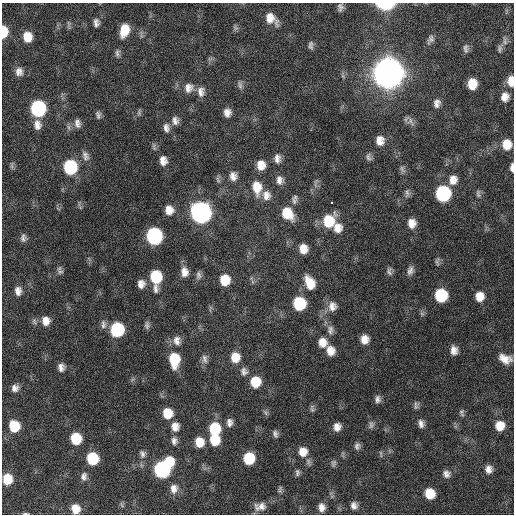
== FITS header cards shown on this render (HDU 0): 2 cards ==
NAXIS1  =                  512 / Axis length
NAXIS2  =                  512 / Axis length

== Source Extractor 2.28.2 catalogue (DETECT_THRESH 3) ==
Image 512 x 512 px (HDU 0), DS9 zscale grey, 1 PNG px = 1 image px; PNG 516 x 516 px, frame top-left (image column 1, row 512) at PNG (2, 3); no overlay
Background 122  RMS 12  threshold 35.8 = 3 sigma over >= 5 px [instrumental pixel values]
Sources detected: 143; all 143 listed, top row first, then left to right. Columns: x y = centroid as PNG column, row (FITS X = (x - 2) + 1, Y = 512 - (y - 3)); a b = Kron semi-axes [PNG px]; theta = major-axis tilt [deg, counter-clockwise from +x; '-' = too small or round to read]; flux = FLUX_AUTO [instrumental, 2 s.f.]
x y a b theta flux
385 4 11 5 0 5.3e+04
340 7 8 6 -85 2.7e+03
271 19 17 10 -43 1.1e+04
96 23 10 7 -89 3.5e+03
69 24 12 4 -83 1.7e+03
235 28 8 6 -55 1.9e+03
124 30 12 8 75 1.6e+04
4 32 10 6 89 2.0e+04
27 37 10 8 -84 1.4e+04
430 39 12 7 63 3.2e+03
505 41 14 6 -83 3.7e+03
311 45 10 6 -86 2.5e+03
466 49 11 7 -87 2.9e+03
500 49 11 7 81 2.7e+03
117 53 11 6 -86 2.6e+03
19 72 11 10 - 5.3e+03
388 73 12 11 - 2.5e+06
343 76 7 4 -71 1.4e+03
511 81 12 7 -89 9.0e+03
472 84 9 8 - 1.4e+04
240 85 11 6 -80 2.6e+03
189 88 13 12 - 7.2e+03
201 92 14 9 -86 5.7e+03
505 97 12 10 83 6.9e+03
437 103 11 8 75 4.5e+03
38 108 10 9 - 1.2e+05
139 112 9 5 -81 1.6e+03
227 112 8 7 - 5.3e+03
98 115 9 6 -82 2.5e+03
175 121 11 9 -90 4.4e+03
411 122 13 8 -58 3.7e+03
77 123 12 8 -80 4.3e+03
37 125 13 9 -84 6.4e+03
166 128 12 8 -79 4.2e+03
380 140 11 9 -86 7.4e+03
507 144 11 9 -89 1.2e+04
154 147 11 5 -73 1.8e+03
85 156 14 8 -72 4.3e+03
368 157 10 6 -69 2.5e+03
277 158 10 7 -88 4.5e+03
163 161 9 7 -89 5.8e+03
12 165 12 4 83 1.8e+03
261 165 10 9 - 9.3e+03
70 167 10 9 - 6.6e+04
512 167 10 4 90 2.9e+03
402 169 11 6 -66 2.5e+03
233 176 11 9 -82 5.4e+03
218 180 9 5 -71 2.1e+03
280 180 11 8 -79 4.7e+03
453 180 12 10 78 7.5e+03
257 187 17 11 -83 1.4e+04
407 193 13 6 85 2.8e+03
443 193 10 9 - 9.8e+04
478 193 11 5 -85 2.2e+03
266 195 12 10 -79 7.0e+03
294 201 11 7 -54 2.8e+03
331 203 3 3 - 1.1e+04
169 210 10 9 - 8.1e+03
201 213 11 10 - 4.2e+05
287 213 13 10 -55 2.0e+04
328 221 13 11 60 2.7e+04
412 223 11 9 -81 7.7e+03
338 228 12 10 -75 8.5e+03
154 236 10 9 - 1.4e+05
23 238 10 7 -82 3.2e+03
303 249 9 8 - 9.5e+03
437 262 11 5 89 2.1e+03
410 270 11 8 74 3.8e+03
389 271 12 6 -82 2.8e+03
60 272 10 6 -18 2.3e+03
184 272 13 9 -86 6.9e+03
198 275 11 7 -88 3.0e+03
156 277 13 8 -90 4.0e+04
225 280 10 9 - 1.7e+04
310 283 15 10 -65 1.5e+04
141 284 10 8 85 5.7e+03
18 291 11 8 -88 5.4e+03
441 295 10 9 - 4.4e+04
479 296 10 9 - 1.0e+04
299 303 10 9 - 4.6e+04
332 306 14 12 89 7.8e+03
34 321 9 6 -79 2.1e+03
46 321 10 9 - 7.7e+03
103 324 12 7 87 3.5e+03
147 325 11 6 89 2.5e+03
117 329 10 9 - 6.8e+04
330 330 13 9 -90 4.5e+03
364 339 9 8 - 7.8e+03
177 341 13 10 -77 6.3e+03
322 342 11 10 - 9.4e+03
454 350 10 7 -82 5.8e+03
330 351 11 9 -74 8.7e+03
235 357 12 10 -84 1.3e+04
205 359 14 8 -85 4.0e+03
505 359 15 9 -22 9.2e+03
174 360 14 9 -88 2.9e+04
61 367 9 7 -90 4.4e+03
244 372 12 10 -75 4.7e+03
255 382 10 9 - 2.0e+04
15 388 8 8 - 4.2e+03
378 399 9 7 -88 3.3e+03
416 405 10 6 89 2.3e+03
312 408 11 5 -86 2.0e+03
266 412 9 5 -42 1.7e+03
461 412 8 6 35 1.9e+03
168 413 9 9 - 1.7e+04
229 422 10 7 86 4.2e+03
421 424 10 7 -76 4.0e+03
371 425 11 7 88 2.9e+03
14 426 9 8 - 2.4e+04
175 426 11 9 90 7.4e+03
500 426 9 9 - 1.2e+04
337 427 8 7 - 5.7e+03
214 429 11 10 - 3.4e+04
275 434 8 6 -77 2.7e+03
76 438 9 8 - 2.6e+04
215 440 10 9 - 2.0e+04
174 441 10 8 -87 3.8e+03
199 442 10 9 - 1.2e+04
357 446 9 7 88 2.9e+03
303 452 11 10 - 9.1e+03
142 454 10 8 -79 3.2e+03
381 454 10 3 -80 1.1e+03
92 458 9 9 - 3.4e+04
249 458 9 8 - 3.3e+04
169 462 11 9 87 2.3e+04
308 462 11 6 -70 2.4e+03
333 463 10 6 79 2.1e+03
489 469 9 8 - 5.2e+03
162 470 10 9 - 1.3e+05
297 473 9 6 84 2.2e+03
446 474 9 9 - 4.2e+03
84 476 10 7 79 3.6e+03
7 479 9 8 - 1.8e+04
174 489 12 9 85 6.0e+03
280 489 9 5 77 1.9e+03
430 494 9 8 - 1.7e+04
122 505 7 4 -71 1.2e+03
354 505 8 7 - 4.2e+03
260 506 15 10 6 6.9e+03
322 507 9 7 -84 5.6e+03
75 509 9 8 - 9.9e+03
25 514 9 3 0 1.3e+03
At the frame edge (FLAGS 8, measured only in part): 5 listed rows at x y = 385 4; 4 32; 511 81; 512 167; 25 514